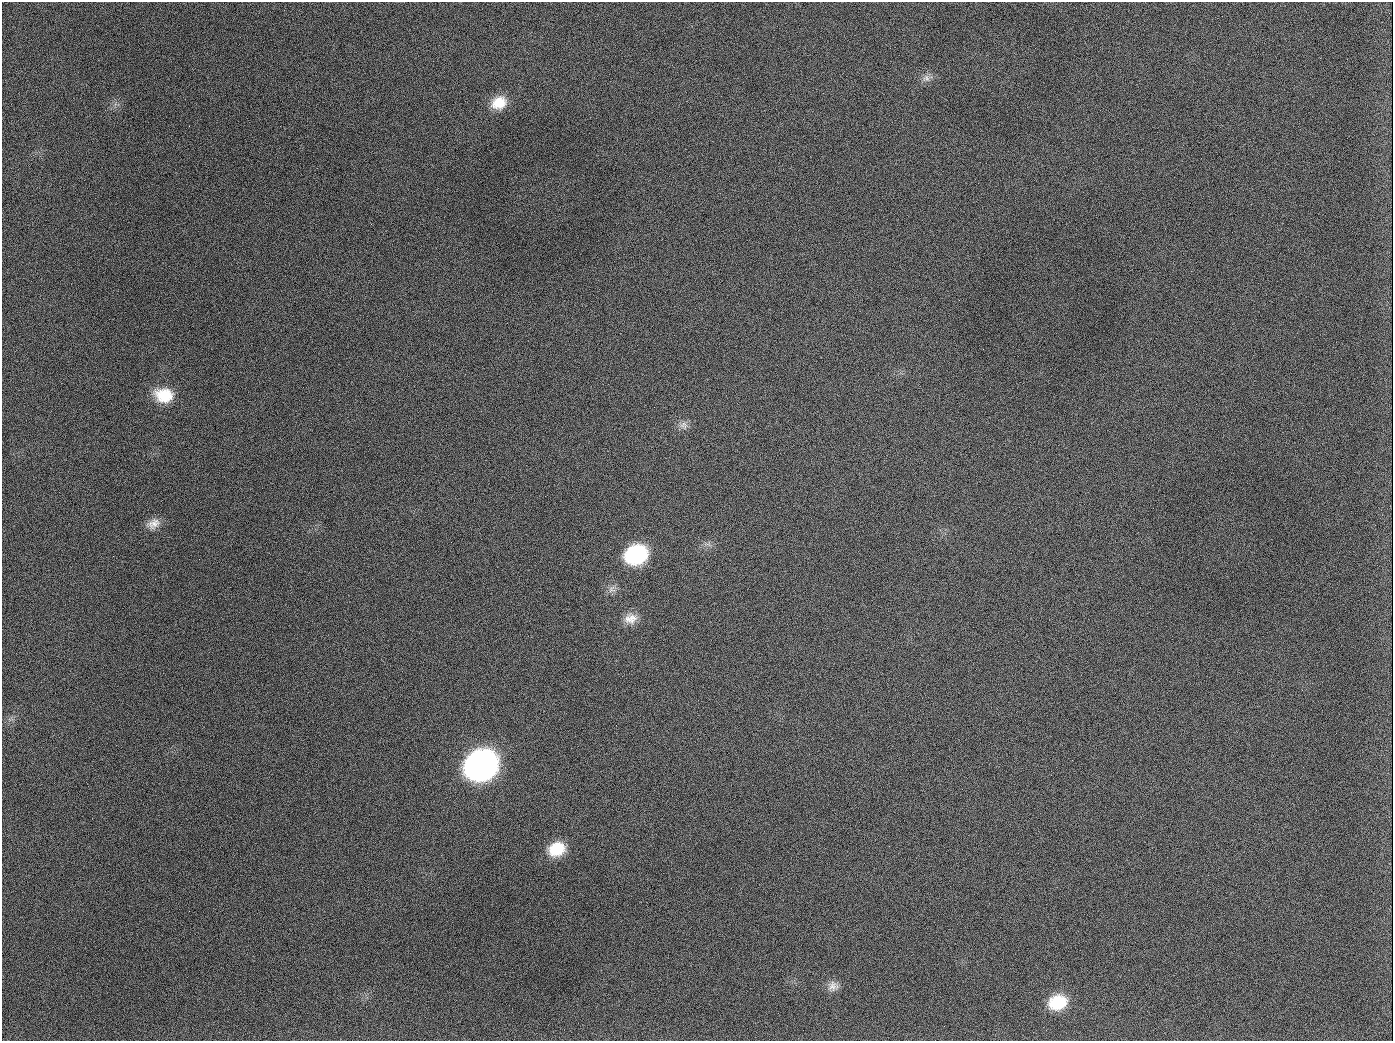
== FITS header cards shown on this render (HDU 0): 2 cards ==
NAXIS1  =                 1391
NAXIS2  =                 1039

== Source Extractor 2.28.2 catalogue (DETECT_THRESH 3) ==
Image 1391 x 1039 px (HDU 0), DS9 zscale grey, 1 PNG px = 1 image px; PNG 1395 x 1043 px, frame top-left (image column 1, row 1039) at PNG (2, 2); no overlay
Background 1710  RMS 74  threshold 223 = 3 sigma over >= 5 px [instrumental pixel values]
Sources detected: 16; all 16 listed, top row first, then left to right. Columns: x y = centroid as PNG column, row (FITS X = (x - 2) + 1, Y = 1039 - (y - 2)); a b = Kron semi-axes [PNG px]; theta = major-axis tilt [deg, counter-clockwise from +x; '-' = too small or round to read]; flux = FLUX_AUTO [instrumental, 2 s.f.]
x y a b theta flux
926 78 11 9 -32 2.8e+04
499 103 19 15 24 1.1e+05
189 126 2 2 - 6.6e+03
164 395 21 16 -9 1.5e+05
654 407 2 2 - 3.2e+03
684 425 12 10 -44 3.1e+04
153 524 18 12 24 5.0e+04
708 544 11 3 -11 1.2e+04
636 555 20 16 22 5.1e+05
612 589 11 11 - 3.1e+04
630 618 18 14 10 6.3e+04
481 765 21 17 25 3.6e+06
557 849 18 15 22 1.5e+05
833 986 15 13 23 4.1e+04
1057 1002 19 15 18 1.9e+05
944 1026 3 2 - 4.9e+03